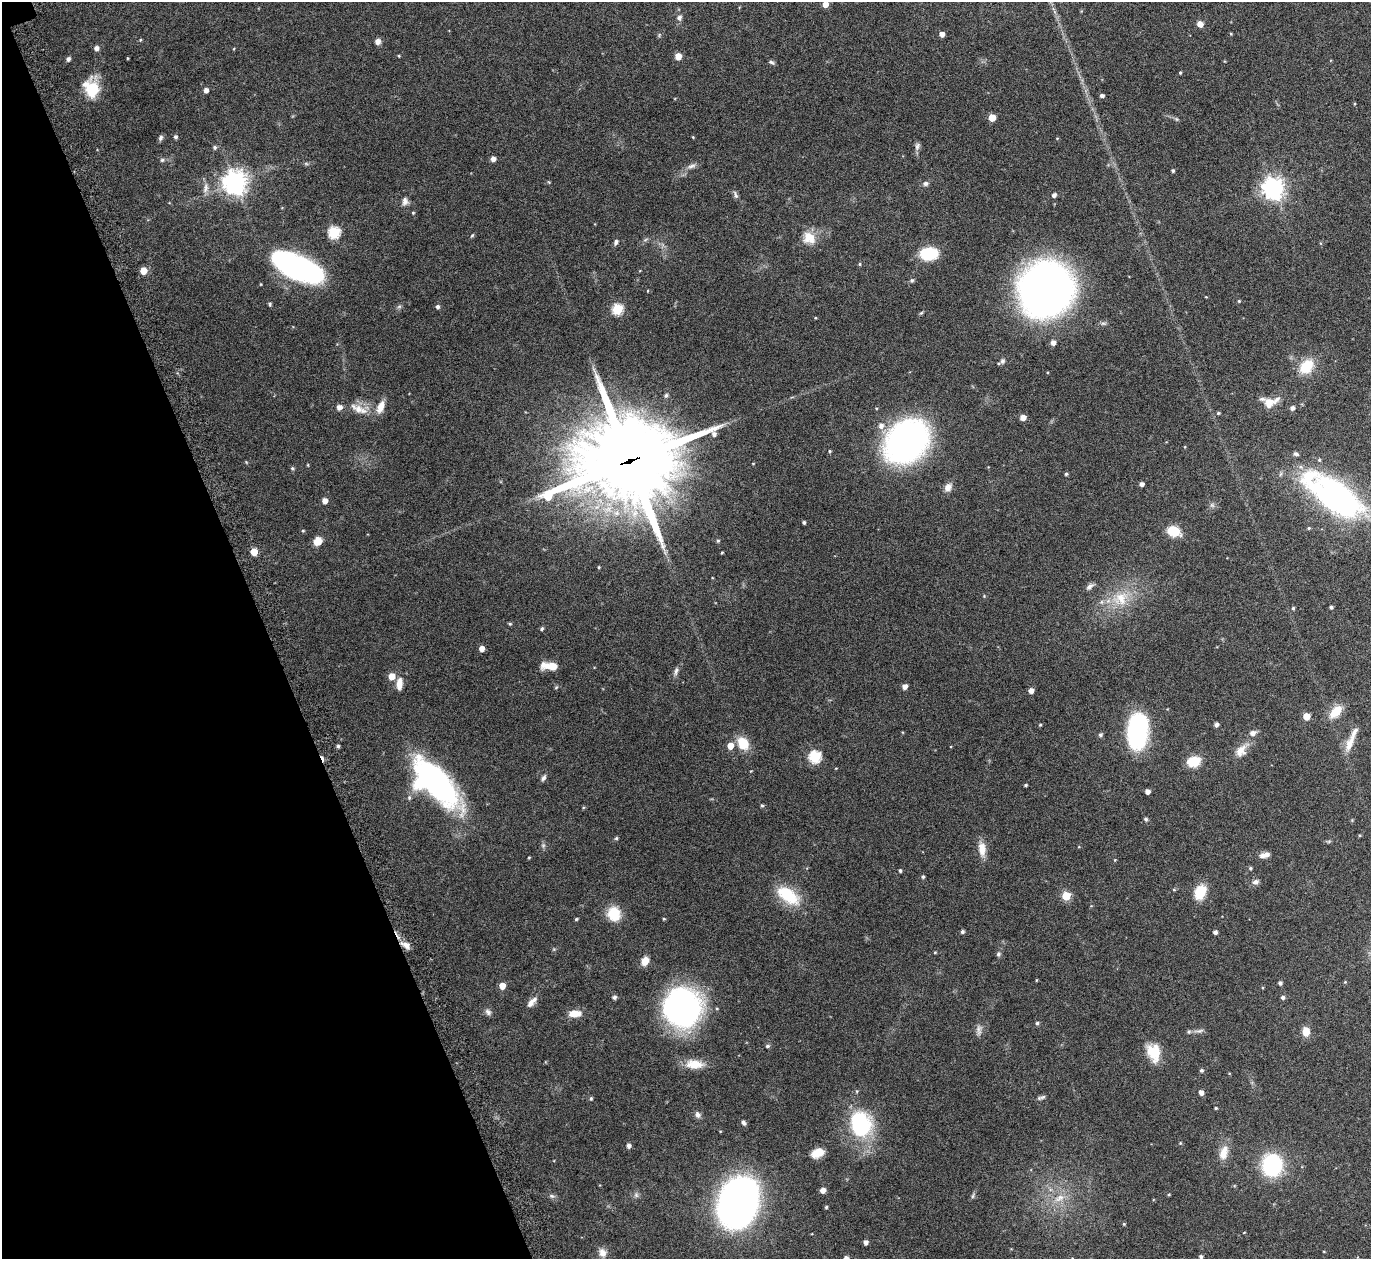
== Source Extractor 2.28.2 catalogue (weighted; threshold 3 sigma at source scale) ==
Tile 5 of 4 x 4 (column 1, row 2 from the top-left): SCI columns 42-1410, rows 2708-3964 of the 5561 x 5540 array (HDU 1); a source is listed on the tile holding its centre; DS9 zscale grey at full resolution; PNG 1373 x 1261 px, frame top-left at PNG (2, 2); no overlay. Shown black and unused: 19% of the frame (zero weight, under 5 of 9 exposures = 4% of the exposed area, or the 3 px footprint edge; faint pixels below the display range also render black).
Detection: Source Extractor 2.28.2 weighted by HDU 2 'WHT'; one run over the whole footprint, this tile lists its part. Background 0.0837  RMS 0.0035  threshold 0.0144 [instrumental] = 3 sigma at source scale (4.09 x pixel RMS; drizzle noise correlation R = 1.36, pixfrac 0.8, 0.05/0.05 arcsec/px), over >= 5 px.
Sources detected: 194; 2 too faint to see at this stretch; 3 inside a brighter object's white glare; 1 cosmic-ray / hot-pixel residue — not listed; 7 inside a brighter listed object's ellipse — not listed separately; the other 181 listed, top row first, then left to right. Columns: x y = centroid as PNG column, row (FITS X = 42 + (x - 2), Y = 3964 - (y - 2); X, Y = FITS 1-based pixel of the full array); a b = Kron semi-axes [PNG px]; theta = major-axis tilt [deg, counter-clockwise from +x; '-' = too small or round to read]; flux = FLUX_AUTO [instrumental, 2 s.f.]
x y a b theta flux
825 4 5 5 - 2.6
679 18 6 6 - 0.96
1200 24 6 6 - 1.8
942 34 4 4 - 1.7
659 35 6 4 72 0.37
140 40 4 3 - 0.29
378 41 6 6 - 1.7
96 48 5 5 - 1.2
399 56 3 3 - 0.29
678 56 5 5 - 3.6
68 59 5 4 - 0.89
771 62 8 5 -23 0.59
1180 73 4 3 - 0.38
91 88 21 16 -78 10
206 90 4 4 - 1.4
1102 95 4 3 - 0.8
992 118 5 5 - 5.7
1176 119 7 4 -71 0.39
176 137 5 5 - 0.54
693 137 4 3 - 0.26
160 138 8 5 60 0.69
917 146 11 7 76 1
215 147 5 5 - 0.64
493 159 5 4 - 1.5
162 160 5 5 - 0.51
692 166 12 6 15 1.3
1173 171 4 4 - 0.47
235 183 8 8 - 280
925 183 7 7 - 0.77
205 188 14 6 77 1.6
1273 188 8 7 - 200
735 195 13 5 -71 0.83
1054 195 4 4 - 1.1
405 201 11 8 -89 1.4
413 213 4 4 - 0.29
334 232 6 6 - 27
472 235 6 4 44 0.38
809 238 17 14 -29 5.1
645 240 6 4 20 0.46
616 242 7 5 70 0.85
929 254 18 12 4 11
860 264 5 3 - 0.32
297 267 42 18 -24 75
143 271 5 5 - 4.1
912 280 5 5 - 0.49
1046 289 41 38 42 210
1206 297 4 2 - 0.21
1239 301 4 4 - 0.32
270 304 6 4 -71 0.41
399 307 7 4 19 0.5
438 307 5 4 - 0.78
617 309 6 5 - 22
921 313 6 4 44 0.38
1053 343 5 5 - 1.6
1002 361 9 7 59 0.83
1306 366 20 14 46 7.6
666 395 7 5 73 0.63
1269 403 14 13 - 3.6
380 407 17 8 69 3.2
1292 408 5 5 - 1.1
359 409 29 10 -24 4.7
1218 413 4 4 - 0.37
1023 417 5 5 - 2.1
881 425 8 7 - 1.7
906 441 37 30 44 110
830 451 4 3 - 0.36
629 461 36 29 14 3900
753 464 4 3 - 0.21
292 468 4 4 - 0.51
1066 474 4 4 - 0.45
1142 484 4 4 - 1.1
948 487 11 9 54 1.9
1337 494 66 23 -34 81
325 501 5 4 - 2.1
804 522 3 3 - 0.5
1309 528 4 4 - 0.35
303 531 4 4 - 0.31
1174 531 11 8 -18 8.2
318 541 9 8 - 3.2
718 541 5 4 - 0.45
254 552 5 5 - 5.1
722 553 4 3 - 0.28
599 567 3 3 - 0.29
1090 586 11 6 41 1.1
984 596 4 4 - 0.25
1121 598 24 19 29 9.8
1331 607 3 3 - 0.61
1293 608 4 4 - 0.43
510 624 6 4 0 0.33
542 629 5 4 - 0.47
482 649 5 4 - 2.3
552 666 11 7 0 4.8
676 671 12 5 82 0.97
392 676 5 5 - 4.2
399 684 14 6 85 2.8
905 686 5 5 - 1.6
1031 691 4 4 - 1.8
1336 712 18 10 47 5.3
1306 716 5 5 - 5.9
1040 725 4 3 - 0.3
1216 725 4 4 - 1
1138 731 27 15 83 47
1253 733 7 6 - 1.6
1100 735 5 4 - 0.69
743 743 14 10 -57 6.8
1350 743 25 10 67 3.7
338 746 4 4 - 0.53
730 746 5 5 - 3.7
1241 751 17 13 59 3.4
815 757 6 6 - 31
1194 761 12 9 15 7.4
543 778 8 5 62 0.91
438 784 62 22 -49 70
1026 785 4 3 - 0.41
1147 791 4 4 - 1.5
409 797 6 5 - 0.64
762 805 5 4 - 0.45
1146 819 5 4 - 0.66
616 838 5 4 - 0.44
982 849 19 9 -83 3.6
1265 855 14 6 14 1.7
529 857 4 3 - 0.27
1115 860 4 4 - 0.25
1250 868 5 4 - 0.37
900 871 4 4 - 0.52
923 877 5 4 - 0.49
1256 882 9 7 23 1.1
1174 890 5 4 - 0.33
1200 892 16 11 67 7.1
788 895 33 17 -35 11
1066 896 5 5 - 12
614 914 13 12 - 8.5
576 919 4 3 - 0.41
664 919 4 4 - 0.31
962 932 4 4 - 0.61
1215 932 4 4 - 0.91
406 945 13 8 -35 2.1
935 952 3 3 - 0.29
998 954 6 5 - 0.72
645 961 9 7 62 3.3
1037 980 4 3 - 0.22
1345 982 4 4 - 0.27
1280 983 4 4 - 0.8
502 986 5 4 - 3.7
614 997 5 5 - 0.7
1283 997 5 4 - 0.75
531 1002 16 7 47 2
682 1008 33 29 -53 100
488 1012 9 7 -50 1
575 1013 14 8 3 3.9
1037 1023 5 5 - 0.47
1199 1031 14 5 7 0.95
1306 1032 8 6 -87 4.1
767 1046 5 4 - 0.62
1154 1052 20 14 -73 7.4
694 1064 23 12 -3 5
1201 1070 4 4 - 0.58
1201 1092 4 4 - 1.7
1043 1097 9 5 24 0.73
591 1098 5 4 - 0.48
1216 1108 3 3 - 0.39
698 1115 9 8 - 1.1
743 1123 7 5 -49 0.77
860 1124 33 26 -83 25
1180 1143 4 4 - 0.29
629 1146 4 4 - 1.1
817 1153 13 9 22 4.3
1224 1153 20 11 74 3.8
1272 1165 16 14 -90 35
823 1190 5 5 - 1.7
1169 1194 4 3 - 0.28
636 1195 7 6 - 0.77
552 1196 8 5 -26 0.76
973 1196 8 4 81 0.52
1059 1198 18 9 26 4
738 1203 30 27 66 170
826 1207 4 4 - 0.33
1124 1224 4 4 - 0.31
866 1242 4 4 - 1.3
602 1253 12 10 -67 2.1
1201 1257 4 4 - 0.58
Overlapping masked pixels (flux is a lower limit): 2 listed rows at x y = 629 461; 406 945